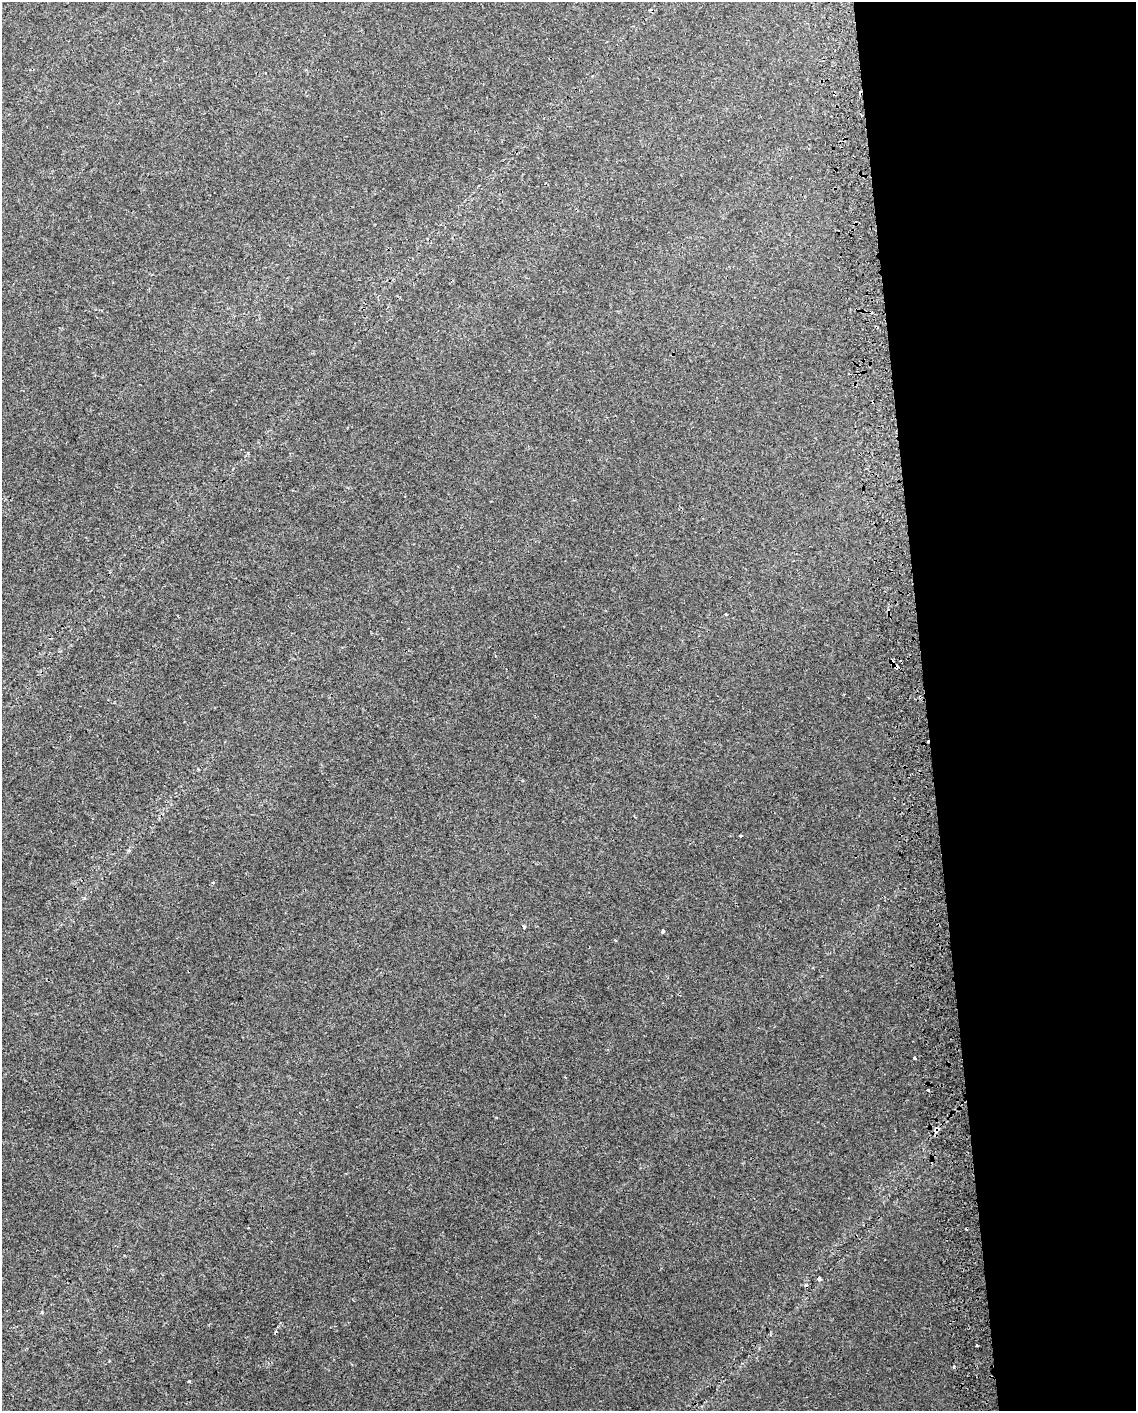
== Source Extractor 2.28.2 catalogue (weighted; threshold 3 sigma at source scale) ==
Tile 8 of 4 x 3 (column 4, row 2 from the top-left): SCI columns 3445-4578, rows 1418-2826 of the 4618 x 4284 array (HDU 1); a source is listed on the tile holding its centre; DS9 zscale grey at full resolution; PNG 1138 x 1413 px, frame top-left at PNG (2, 2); no overlay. Shown black and unused: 19% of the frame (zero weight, under 2 of 3 exposures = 2% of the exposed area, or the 3 px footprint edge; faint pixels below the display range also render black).
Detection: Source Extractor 2.28.2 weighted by HDU 2 'WHT'; one run over the whole footprint, this tile lists its part. Background 0.00208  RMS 0.0038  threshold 0.0171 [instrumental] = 3 sigma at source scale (4.5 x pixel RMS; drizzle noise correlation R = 1.50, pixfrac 1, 0.0396/0.0396 arcsec/px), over >= 5 px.
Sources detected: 19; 7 cosmic-ray / hot-pixel residue — not listed; the other 12 listed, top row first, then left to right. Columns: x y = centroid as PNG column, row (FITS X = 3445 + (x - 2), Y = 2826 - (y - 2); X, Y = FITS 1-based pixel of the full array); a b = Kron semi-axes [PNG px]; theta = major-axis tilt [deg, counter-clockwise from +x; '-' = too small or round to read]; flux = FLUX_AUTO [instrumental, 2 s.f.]
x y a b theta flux
726 614 3 3 - 0.84
897 666 4 3 - 3.3
740 836 3 3 - 1.5
524 927 4 3 - 0.64
663 931 3 3 - 2.6
915 1058 3 3 - 0.67
937 1129 7 6 - 1.2
967 1228 3 3 - 1.2
819 1279 4 3 - 0.9
276 1332 5 3 - 0.58
977 1345 3 2 - 0.58
189 1381 3 3 - 0.66
Overlapping masked pixels (flux is a lower limit): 3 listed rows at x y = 897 666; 937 1129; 967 1228